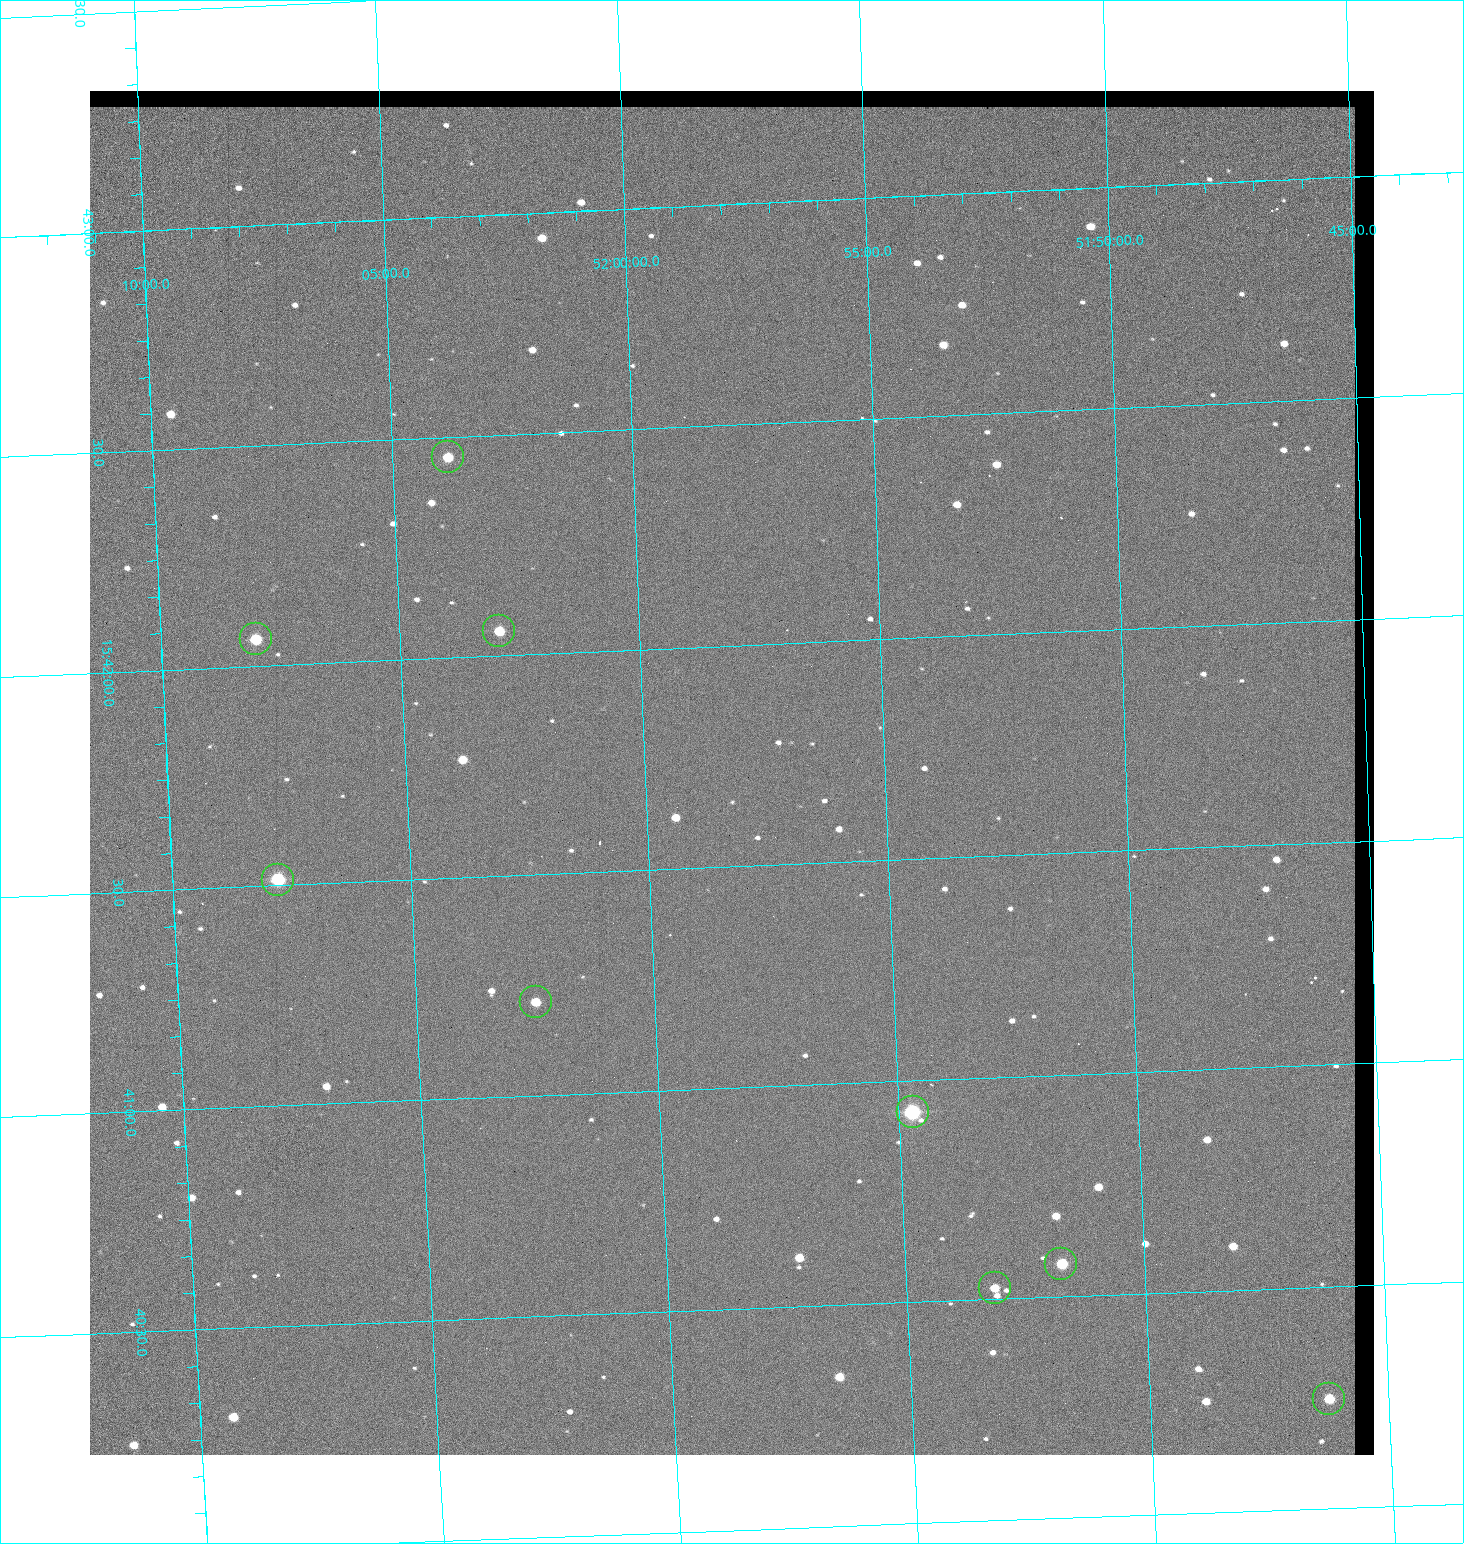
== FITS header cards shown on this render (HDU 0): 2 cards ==
NAXIS1  =                 1284 / length of data axis 1
NAXIS2  =                 1364 / length of data axis 2

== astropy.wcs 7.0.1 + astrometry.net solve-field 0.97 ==
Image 1284 x 1364 px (HDU 0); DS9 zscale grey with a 90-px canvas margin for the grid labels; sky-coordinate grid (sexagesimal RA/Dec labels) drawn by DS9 from the SOLVED WCS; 9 Tycho-2 reference stars matched to detected sources circled (green)
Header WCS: RA---TAN/DEC--TAN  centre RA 15:41:43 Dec +51:58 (235.43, +51.97 deg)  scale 1.26 arcsec/px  FOV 26.9' x 28.5'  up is +92 deg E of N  parity flipped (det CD > 0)
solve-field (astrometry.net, Tycho-2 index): VERIFIED the header's WCS against the Tycho-2 star catalogue (9 matches, 0 conflicts) and refined it, rather than solving blind
Solved WCS: RA---TAN-SIP/DEC--TAN-SIP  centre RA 15:41:43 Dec +51:58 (235.43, +51.97 deg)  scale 1.25 arcsec/px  FOV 26.8' x 28.5'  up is +92 deg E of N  parity flipped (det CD > 0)
The solver's refit moves the header's centre by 0.43 arcsec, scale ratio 0.9971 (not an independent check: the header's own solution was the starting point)
Tycho-2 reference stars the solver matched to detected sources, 9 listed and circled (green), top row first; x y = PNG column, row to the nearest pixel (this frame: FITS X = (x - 90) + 1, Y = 1364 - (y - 91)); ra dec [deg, ICRS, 3 dp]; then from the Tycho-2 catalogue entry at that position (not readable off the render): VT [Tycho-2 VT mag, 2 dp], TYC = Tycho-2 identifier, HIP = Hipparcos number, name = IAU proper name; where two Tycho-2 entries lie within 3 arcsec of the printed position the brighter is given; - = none
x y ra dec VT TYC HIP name
448 457 235.614 +52.064 11.61 3489-1132-1 - -
499 631 235.514 +52.049 11.19 3489-1407-1 - -
256 639 235.515 +52.133 11.12 3489-1380-1 - -
278 880 235.378 +52.130 9.31 3489-1322-1 76850 -
536 1002 235.303 +52.042 11.52 3489-958-1 - -
913 1112 235.232 +51.912 9.59 3489-824-1 - -
1061 1264 235.143 +51.862 10.97 3489-1016-1 - -
995 1288 235.131 +51.886 12.29 3489-908-1 - -
1329 1399 235.062 +51.771 11.53 3489-1453-1 - -